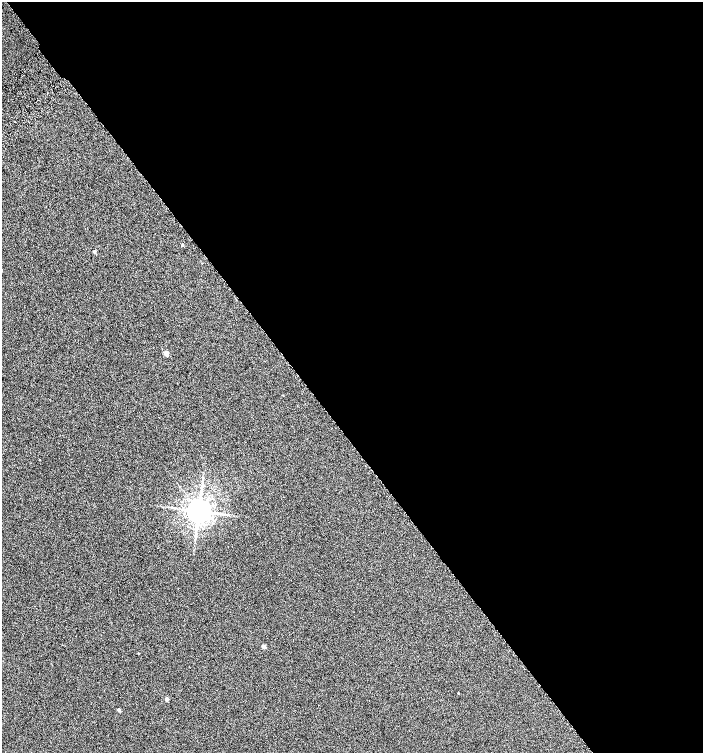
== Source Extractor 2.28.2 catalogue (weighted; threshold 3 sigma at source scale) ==
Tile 8 of 4 x 4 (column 4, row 2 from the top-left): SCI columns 4440-5841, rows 3028-4528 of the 6008 x 6064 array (HDU 1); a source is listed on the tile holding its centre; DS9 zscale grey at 2 x 2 block average (1 PNG px = mean of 2 x 2 image px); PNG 705 x 755 px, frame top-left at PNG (2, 2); no overlay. Shown black and unused: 58% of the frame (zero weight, under 4 of 8 exposures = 2% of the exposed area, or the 3 px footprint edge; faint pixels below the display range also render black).
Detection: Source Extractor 2.28.2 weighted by HDU 2 'WHT'; one run over the whole footprint, this tile lists its part. Background -0.0786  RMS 0.26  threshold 1.07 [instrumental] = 3 sigma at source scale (4.09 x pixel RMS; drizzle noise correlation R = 1.36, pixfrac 0.8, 0.0396/0.0396 arcsec/px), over >= 5 px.
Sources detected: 10; all 10 listed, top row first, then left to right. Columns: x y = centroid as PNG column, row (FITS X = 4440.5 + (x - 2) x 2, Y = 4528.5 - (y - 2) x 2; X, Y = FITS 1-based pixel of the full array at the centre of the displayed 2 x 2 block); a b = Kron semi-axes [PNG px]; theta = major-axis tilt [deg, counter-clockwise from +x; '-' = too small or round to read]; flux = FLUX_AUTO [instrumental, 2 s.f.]
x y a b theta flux
182 245 3 2 - 50
94 252 3 2 - 110
166 353 3 2 - 600
201 491 4 2 - 57
199 511 5 5 - 79000
264 646 3 2 - 260
138 653 2 2 - 29
458 693 2 2 - 36
166 699 3 3 - 180
119 710 2 2 - 210